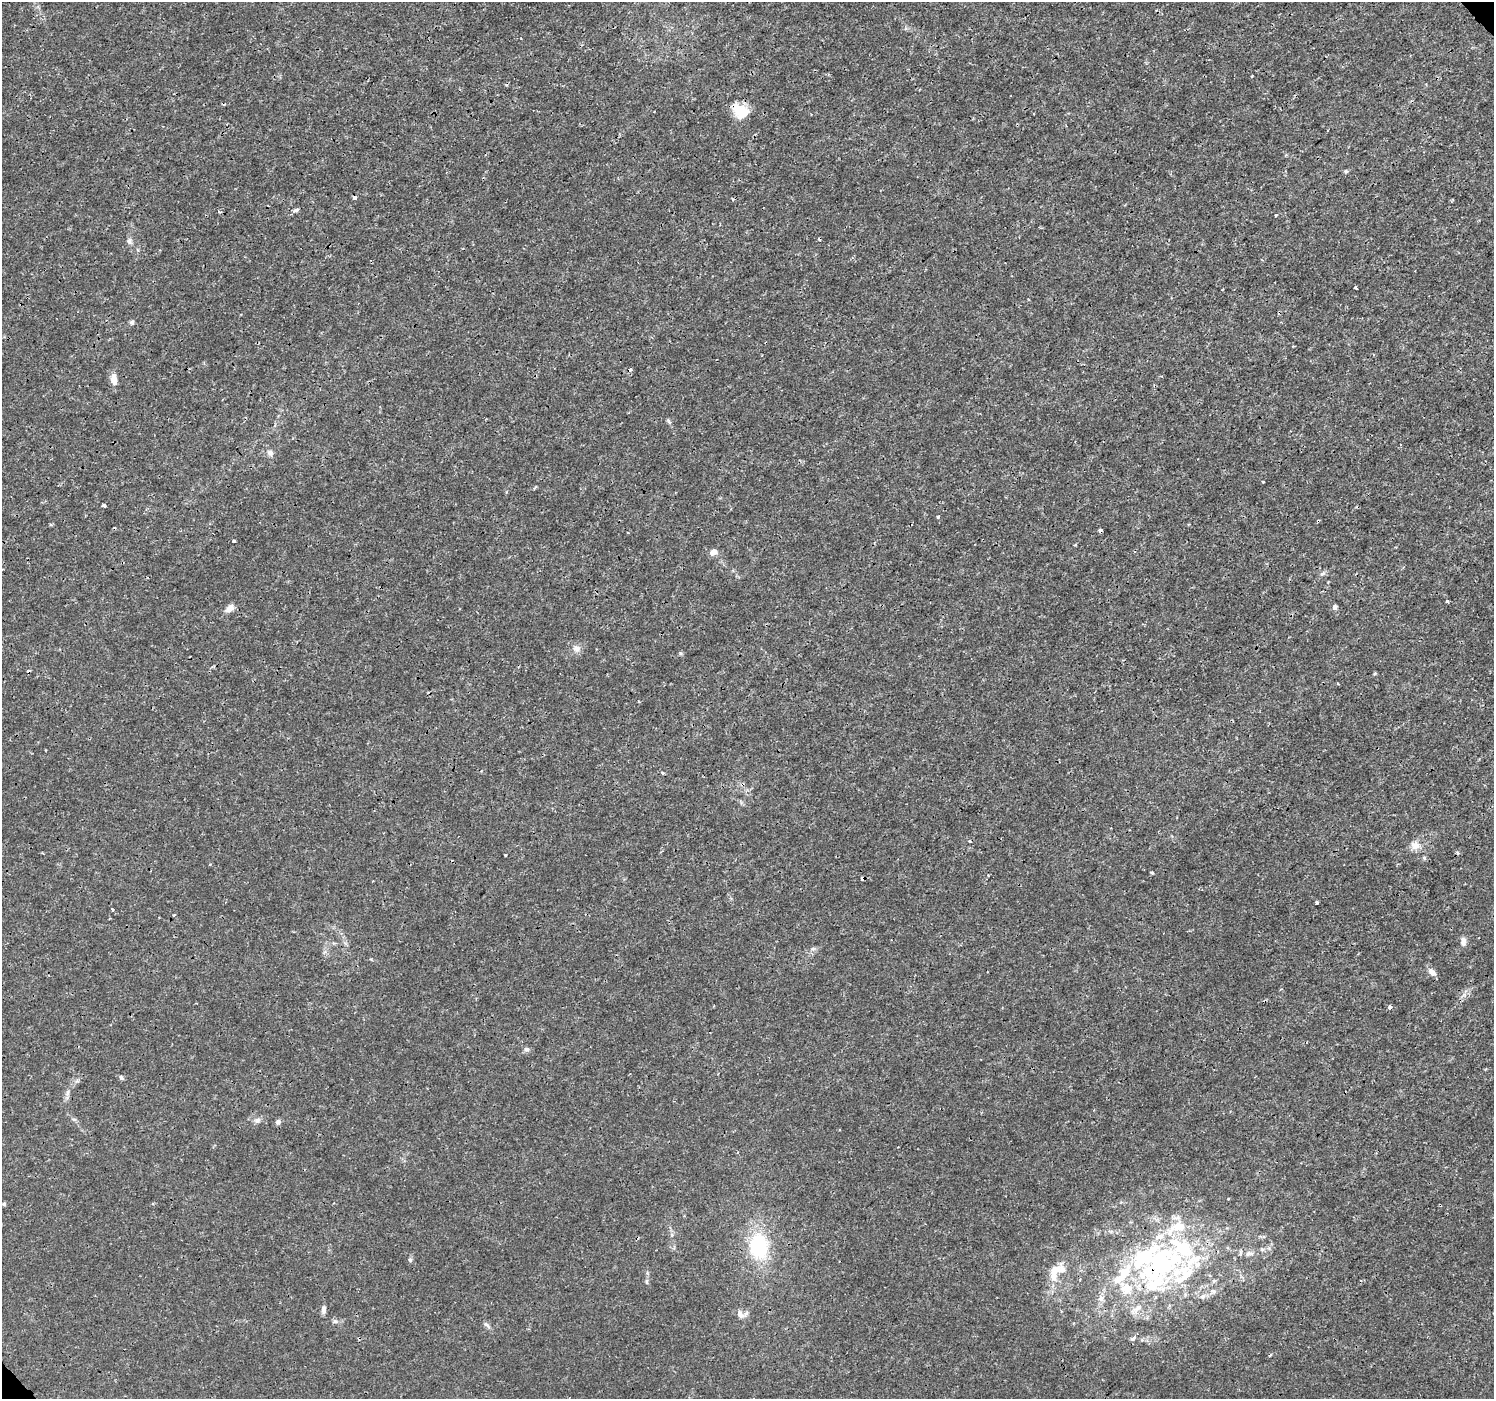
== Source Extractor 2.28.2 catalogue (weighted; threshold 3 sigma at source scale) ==
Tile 10 of 4 x 4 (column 2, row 3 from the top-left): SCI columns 1538-3029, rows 1584-2980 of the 6065 x 6025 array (HDU 1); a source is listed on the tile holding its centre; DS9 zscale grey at full resolution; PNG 1496 x 1401 px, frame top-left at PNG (2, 2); no overlay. Shown black and unused: <1% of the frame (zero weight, under 3 of 4 exposures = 5% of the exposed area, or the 3 px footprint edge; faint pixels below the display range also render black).
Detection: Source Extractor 2.28.2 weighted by HDU 2 'WHT'; one run over the whole footprint, this tile lists its part. Background 0.00113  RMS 7.8e-04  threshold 0.00351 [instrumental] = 3 sigma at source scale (4.5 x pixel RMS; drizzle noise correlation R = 1.50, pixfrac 1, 0.0396/0.0396 arcsec/px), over >= 5 px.
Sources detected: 74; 8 cosmic-ray / hot-pixel residue — not listed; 10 inside a brighter listed object's ellipse — not listed separately; the other 56 listed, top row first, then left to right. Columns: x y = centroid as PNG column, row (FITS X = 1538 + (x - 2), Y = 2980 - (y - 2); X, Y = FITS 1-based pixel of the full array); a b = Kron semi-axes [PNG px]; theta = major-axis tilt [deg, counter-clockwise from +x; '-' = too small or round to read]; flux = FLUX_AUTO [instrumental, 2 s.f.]
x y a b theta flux
740 111 18 13 -28 1.9
1346 171 5 5 - 0.11
354 197 4 3 - 0.49
296 210 8 4 17 0.18
219 212 5 3 - 0.11
129 241 9 7 89 0.25
1355 288 3 2 - 0.081
132 322 6 5 - 0.18
114 379 14 7 -84 0.71
669 421 10 4 -68 0.14
270 453 8 7 - 0.27
104 505 4 3 - 1.1
938 516 4 3 - 0.11
1100 530 4 3 - 0.28
234 541 3 3 - 0.13
713 552 10 7 35 0.37
1322 574 8 5 42 0.18
1447 601 3 3 - 0.19
1335 607 6 6 - 0.22
230 608 12 7 39 0.52
576 648 11 8 -8 0.4
1338 684 4 2 - 0.066
662 774 4 3 - 0.11
969 841 4 3 - 0.089
1415 845 12 11 - 0.64
505 855 3 3 - 0.28
1424 858 5 4 - 0.13
988 875 4 3 - 0.074
1317 903 3 3 - 0.43
112 909 3 3 - 0.21
174 915 3 3 - 0.11
1463 941 11 6 -89 0.34
1432 972 11 7 -43 0.38
1390 1007 5 5 - 0.18
527 1049 8 6 12 0.2
121 1077 7 4 -53 0.13
257 1120 9 7 36 0.28
278 1122 7 6 - 0.24
1228 1199 3 2 - 0.092
4 1204 5 5 - 0.11
672 1235 6 4 -72 0.12
759 1246 26 20 -82 5.1
1250 1254 13 5 7 0.35
410 1260 5 5 - 0.12
1162 1266 62 42 35 15
1062 1269 19 14 -2 0.95
1053 1276 19 9 -83 1
647 1282 8 4 -90 0.14
1213 1291 7 4 -43 0.16
1203 1296 8 6 51 0.26
1101 1298 9 8 - 0.36
324 1310 10 5 85 0.26
740 1315 12 8 -50 0.43
335 1321 7 5 -42 0.17
486 1325 10 5 -40 0.2
1133 1339 7 5 36 0.16
Overlapping masked pixels (flux is a lower limit): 3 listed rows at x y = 740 111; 1100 530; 1162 1266
Unlisted compact peaks at least as high as the median listed source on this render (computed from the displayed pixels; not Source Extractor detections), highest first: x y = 680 653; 1152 873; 1276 215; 1263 482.